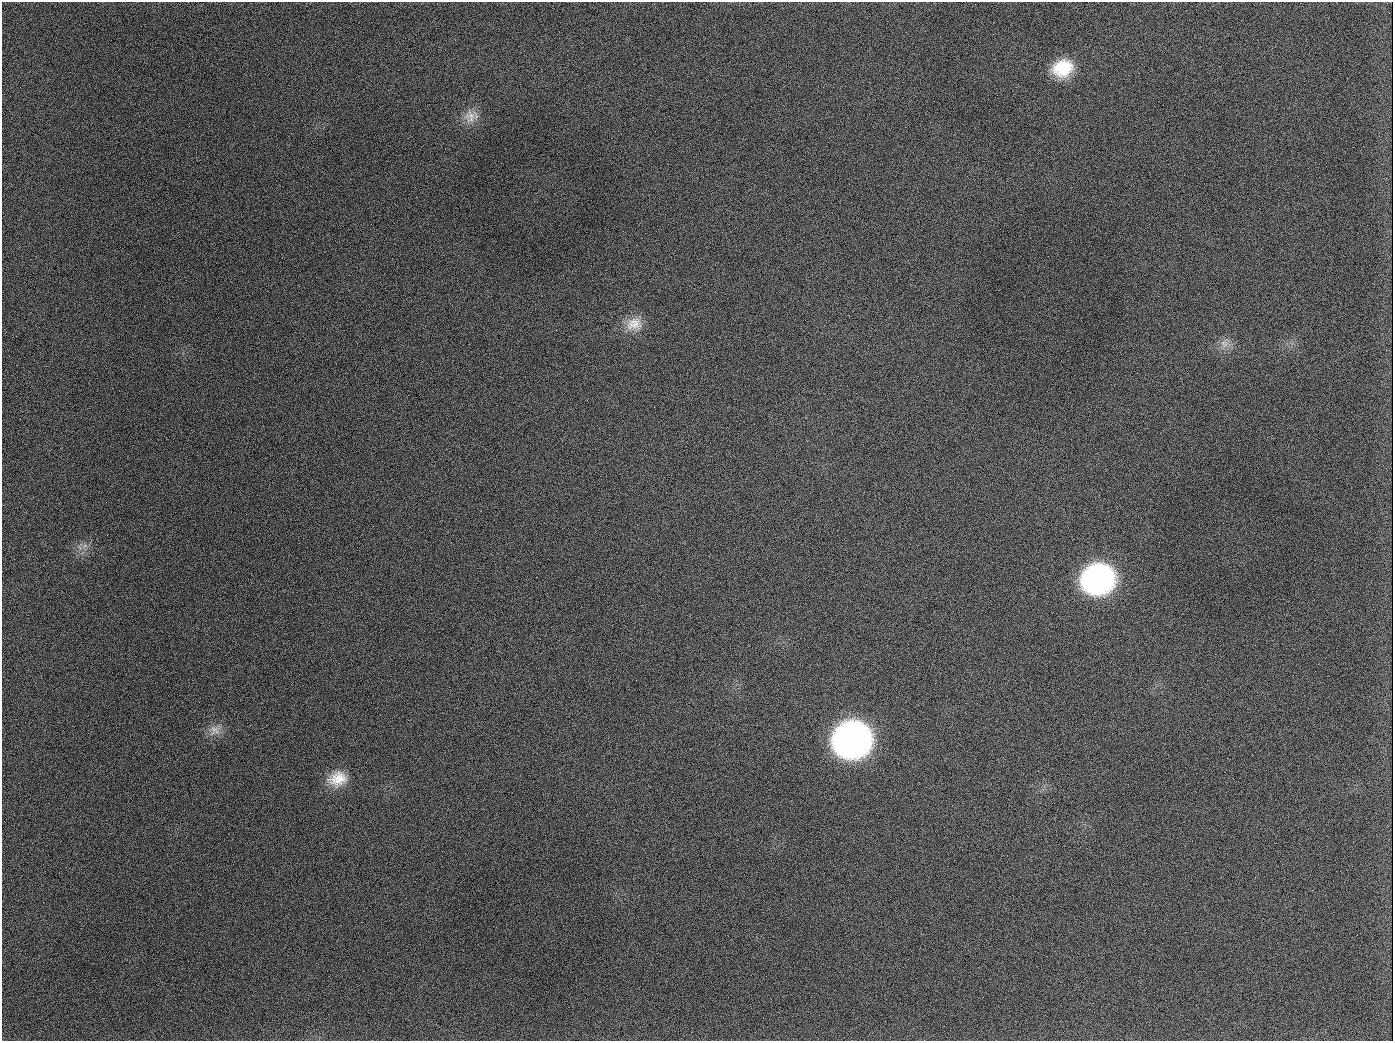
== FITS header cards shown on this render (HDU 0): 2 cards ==
NAXIS1  =                 1391
NAXIS2  =                 1039

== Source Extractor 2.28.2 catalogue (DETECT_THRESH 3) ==
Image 1391 x 1039 px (HDU 0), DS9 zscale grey, 1 PNG px = 1 image px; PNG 1395 x 1043 px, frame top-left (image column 1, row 1039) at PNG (2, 2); no overlay
Background 1990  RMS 81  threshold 244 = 3 sigma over >= 5 px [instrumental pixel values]
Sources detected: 11; all 11 listed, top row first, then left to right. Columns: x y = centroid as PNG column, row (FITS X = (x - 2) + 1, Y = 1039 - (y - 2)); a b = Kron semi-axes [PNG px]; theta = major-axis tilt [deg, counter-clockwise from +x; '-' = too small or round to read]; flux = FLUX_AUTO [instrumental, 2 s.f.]
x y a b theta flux
1063 68 24 19 19 2.2e+05
470 116 19 15 -84 7.4e+04
189 126 2 2 - 6.3e+03
634 324 23 17 14 9.7e+04
1224 344 12 9 -44 4.0e+04
654 407 2 2 - 3.9e+03
1098 579 24 22 18 1.8e+06
214 729 15 12 71 5.2e+04
852 739 25 23 18 4.1e+06
338 779 24 18 17 1.3e+05
944 1026 3 2 - 4.6e+03